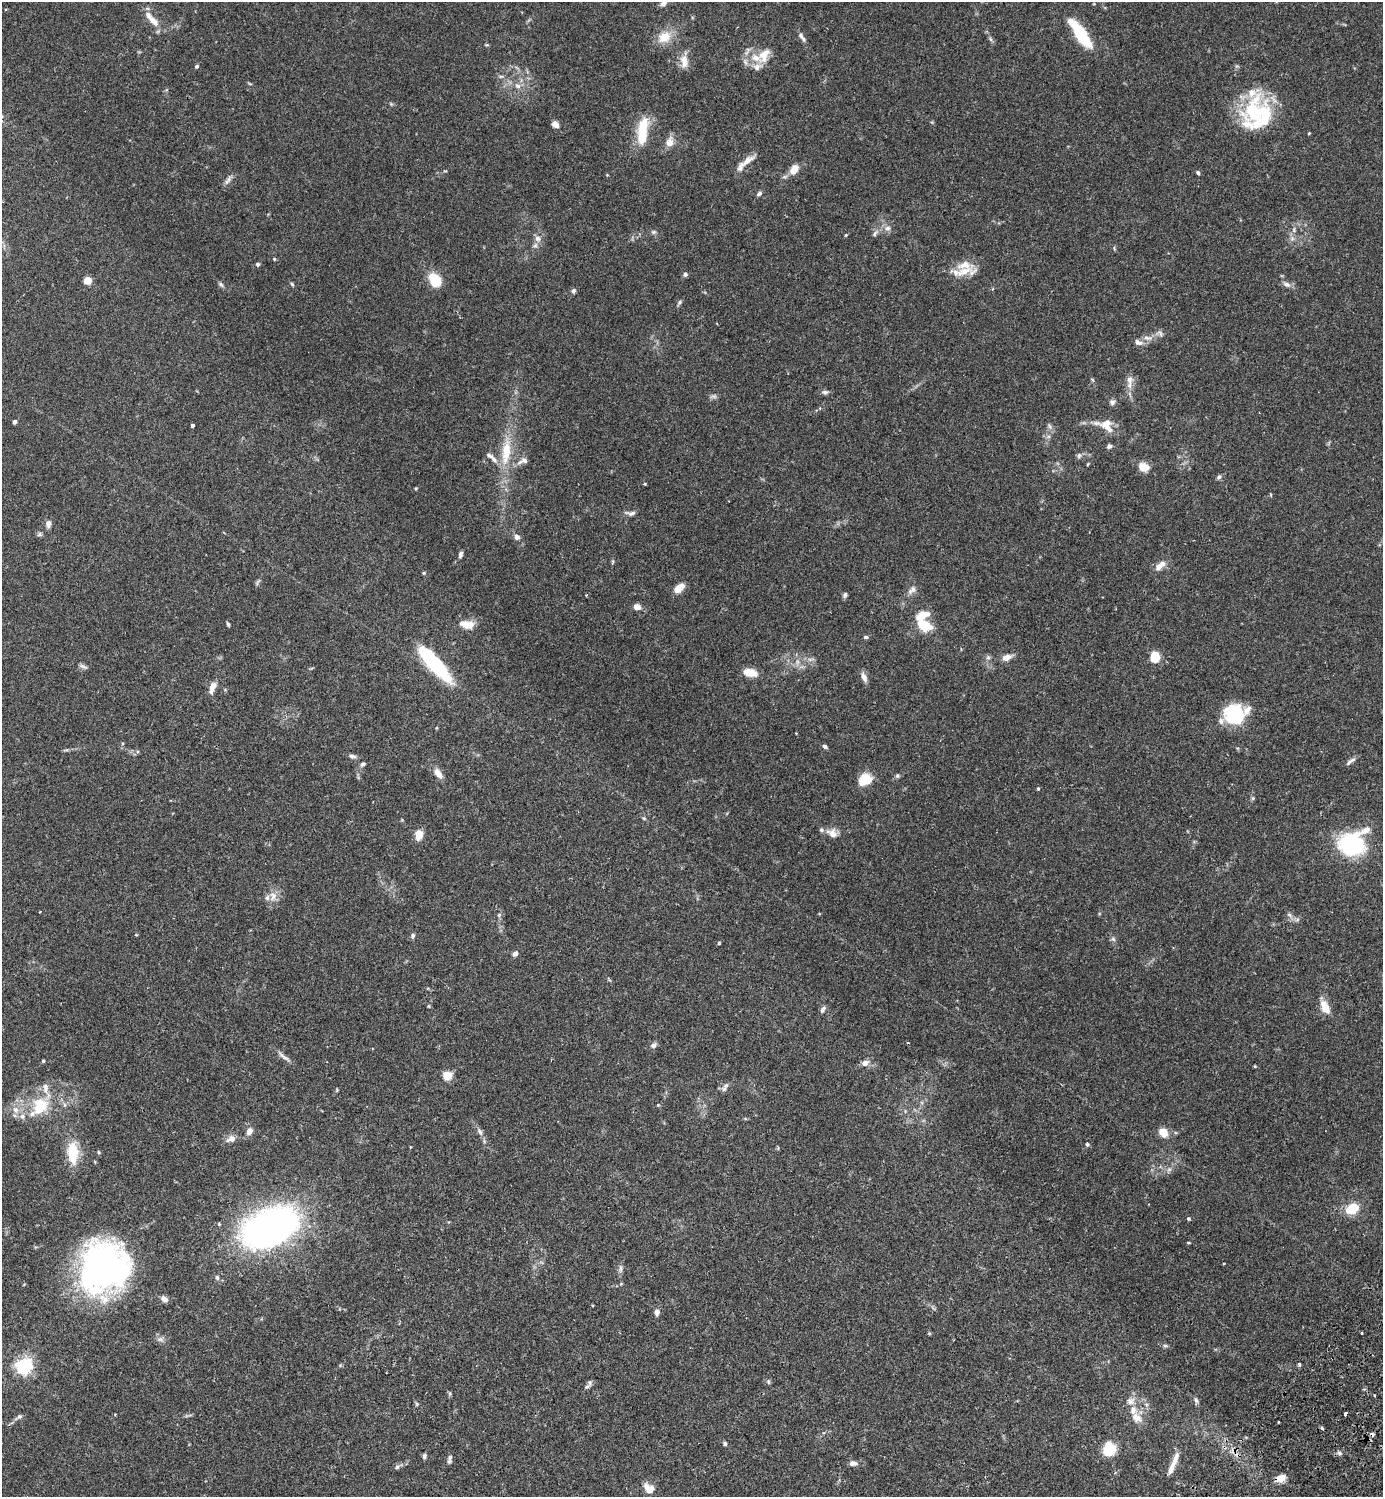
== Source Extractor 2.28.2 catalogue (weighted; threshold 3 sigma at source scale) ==
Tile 6 of 4 x 4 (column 2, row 2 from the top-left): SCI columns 1725-3105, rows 3034-4528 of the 6070 x 6069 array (HDU 1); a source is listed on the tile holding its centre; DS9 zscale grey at full resolution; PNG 1385 x 1499 px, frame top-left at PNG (2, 2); no overlay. Shown black and unused: <1% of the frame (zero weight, under 2 of 3 exposures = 3% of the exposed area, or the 3 px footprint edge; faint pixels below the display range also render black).
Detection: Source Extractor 2.28.2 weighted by HDU 2 'WHT'; one run over the whole footprint, this tile lists its part. Background 0.091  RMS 0.0057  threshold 0.0255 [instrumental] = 3 sigma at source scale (4.5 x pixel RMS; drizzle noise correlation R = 1.50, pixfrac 1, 0.05/0.05 arcsec/px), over >= 5 px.
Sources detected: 196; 1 too faint to see at this stretch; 4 inside a brighter object's white glare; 1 cosmic-ray / hot-pixel residue — not listed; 24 inside a brighter listed object's ellipse — not listed separately; the other 166 listed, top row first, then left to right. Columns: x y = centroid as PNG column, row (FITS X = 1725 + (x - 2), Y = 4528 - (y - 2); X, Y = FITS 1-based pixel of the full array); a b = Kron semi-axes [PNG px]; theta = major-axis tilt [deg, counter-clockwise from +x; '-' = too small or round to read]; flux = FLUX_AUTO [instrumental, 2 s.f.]
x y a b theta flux
663 3 9 7 34 2
5 9 3 2 - 0.6
153 21 19 9 -44 6.2
1080 33 35 10 -54 28
664 37 17 13 36 10
803 39 8 6 -49 1.4
487 45 5 4 - 0.68
764 55 22 12 62 8.6
684 61 20 10 -86 5.3
197 66 5 4 - 0.87
501 76 7 4 1 0.94
250 84 6 3 -19 0.58
518 86 8 6 -31 2.4
1254 111 46 30 31 39
555 124 8 7 - 2.9
643 128 25 12 73 18
1309 133 4 3 - 0.5
670 142 14 9 81 4.5
748 160 21 7 36 5.1
794 170 10 7 57 7.1
1198 173 5 4 - 0.97
228 180 16 5 54 2.1
759 193 7 5 35 1.4
887 228 9 8 - 2.6
1294 230 7 5 -81 1.2
654 232 7 5 20 1.1
875 233 12 5 51 1.9
538 238 10 8 -2 2.9
1292 239 8 6 90 1.9
274 259 4 4 - 0.58
258 264 5 5 - 1.1
964 271 32 10 24 8.9
685 274 6 5 - 1.3
434 279 14 10 -67 14
88 281 7 7 - 5
221 284 8 5 -49 1.2
292 284 5 4 - 0.81
1287 284 11 7 -20 2.5
573 291 6 5 - 1.4
679 302 7 5 48 1.2
1160 333 11 7 -19 2.2
1148 338 15 6 -7 3.1
1138 342 13 7 -21 2.7
1129 380 15 8 -85 3.9
825 392 9 6 0 1.4
713 396 10 5 9 1.4
1112 402 7 7 - 1.7
14 422 4 3 - 1.9
192 425 3 3 - 1.7
1106 425 23 14 -23 9.2
1049 426 10 5 -71 1.4
1109 446 6 5 - 1.5
506 452 38 12 83 19
1079 455 8 6 75 1.3
489 456 10 6 -27 1.5
523 461 15 8 20 3.5
1088 464 5 3 - 0.46
1143 467 10 7 -19 8.1
1219 477 7 5 39 1.3
645 484 4 4 - 0.52
416 488 4 3 - 0.67
1271 495 5 3 - 0.51
630 513 15 5 -5 2.2
48 524 10 7 80 2.4
39 534 7 5 47 1.1
517 537 9 7 -38 2.1
460 555 9 5 76 1.5
613 562 6 4 88 0.68
1158 567 10 8 55 3.3
424 573 5 4 - 0.62
258 582 10 3 58 1.1
678 588 12 7 39 6.2
912 590 14 8 39 3
586 595 3 3 - 0.43
845 595 7 5 72 1.3
637 607 9 7 -19 3
464 623 14 9 4 5.3
228 624 6 4 -69 0.86
924 625 15 10 -39 16
866 637 6 4 0 1
1007 657 10 6 20 4.9
1155 657 10 7 -85 13
797 662 7 4 72 1.4
435 664 40 11 -48 55
83 666 12 4 -26 1.5
750 673 14 7 -14 9.2
864 677 14 6 -65 2.9
212 687 15 7 68 4.5
1234 714 22 21 - 31
825 746 6 5 - 1.2
66 750 10 3 5 1
352 756 9 6 -11 1.7
1350 761 15 4 37 1.9
363 764 7 5 35 1.4
438 773 13 7 -57 4.7
897 776 6 5 - 1
865 779 16 13 43 10
1038 789 4 3 - 0.72
1253 798 6 4 46 0.75
644 818 5 5 - 0.68
419 834 8 6 83 9.5
832 834 12 10 -53 4.3
1351 844 23 20 -12 59
273 896 13 9 81 4.6
40 912 3 2 - 0.6
499 915 6 5 - 1.1
1289 915 7 5 -31 1.3
136 935 5 3 - 0.46
413 936 7 5 75 1.2
1113 939 6 5 - 1.1
719 943 5 3 - 0.52
515 954 7 6 - 1.7
429 1006 4 4 - 0.57
1325 1007 17 9 -65 7.2
823 1009 10 5 55 1.7
653 1045 9 6 34 1.8
284 1057 22 5 -38 2.8
43 1061 3 3 - 0.72
865 1063 8 6 18 3.3
1255 1066 4 3 - 0.5
447 1075 5 5 - 25
726 1085 14 6 42 2.3
337 1090 6 3 72 0.57
658 1105 4 4 - 0.49
40 1106 33 21 50 24
249 1131 9 7 60 3.4
480 1131 13 6 -63 2.3
1163 1132 9 7 -53 8.6
231 1139 12 8 19 3.5
1087 1144 5 5 - 0.87
99 1152 5 4 - 0.66
72 1153 25 12 -88 17
1352 1208 13 9 29 15
1188 1218 4 4 - 0.79
219 1224 4 4 - 0.61
270 1227 34 20 25 390
1188 1243 5 3 - 0.49
101 1268 49 38 74 190
620 1268 12 5 85 1.8
217 1278 7 5 -87 1.1
164 1299 9 6 -31 2.2
657 1312 7 6 - 2.5
160 1339 8 6 -1 1.8
1165 1346 7 4 -1 0.92
1299 1365 3 3 - 2.6
24 1366 6 6 - 190
768 1382 7 4 -71 0.89
587 1386 9 5 32 1.3
450 1394 6 4 89 0.82
1374 1395 3 3 - 1.2
1196 1400 9 5 -74 1.3
1131 1401 11 10 - 3.8
417 1404 6 4 -90 0.71
1345 1414 3 3 - 2.3
19 1417 12 5 31 1.8
1136 1418 14 9 -35 5.5
725 1444 5 5 - 0.97
1109 1449 10 9 - 26
1339 1453 6 5 - 1.3
424 1456 6 5 - 1.3
450 1459 11 5 78 1.5
853 1463 9 6 2 2.4
1173 1464 32 6 68 6.2
397 1467 8 6 29 1.5
1281 1478 12 8 18 4.7
648 1488 15 10 -38 5.3
Overlapping masked pixels (flux is a lower limit): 2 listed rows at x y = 1345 1414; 1281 1478
Isophote crosses this tile's border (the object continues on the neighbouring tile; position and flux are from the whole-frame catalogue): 1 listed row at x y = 663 3